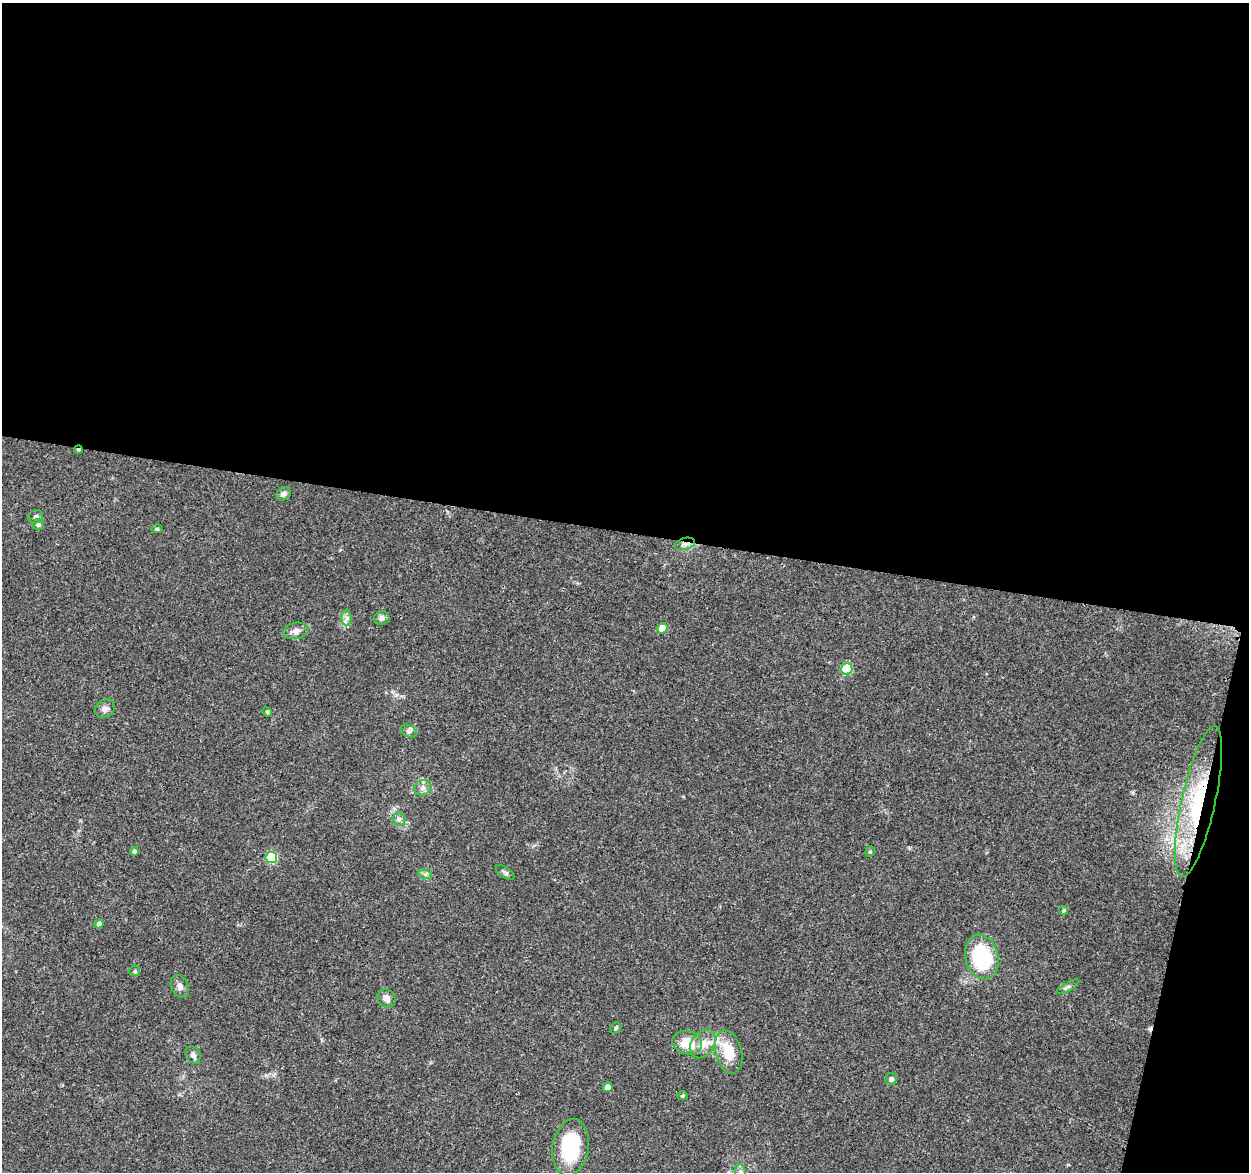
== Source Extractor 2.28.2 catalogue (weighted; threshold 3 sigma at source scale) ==
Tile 4 of 4 x 4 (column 4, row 1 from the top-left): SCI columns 3758-5004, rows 3753-4922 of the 5014 x 5210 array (HDU 1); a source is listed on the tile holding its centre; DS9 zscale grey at full resolution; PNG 1251 x 1174 px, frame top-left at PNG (2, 3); each listed source drawn as its Kron ellipse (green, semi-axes under 4 px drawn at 4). Shown black and unused: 48% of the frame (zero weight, under 3 of 4 exposures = <1% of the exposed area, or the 3 px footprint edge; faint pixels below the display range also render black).
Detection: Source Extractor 2.28.2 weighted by HDU 2 'WHT'; one run over the whole footprint, this tile lists its part. Background 0.0369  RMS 0.0034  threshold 0.0152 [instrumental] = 3 sigma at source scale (4.5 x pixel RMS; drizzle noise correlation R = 1.50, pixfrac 1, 0.0396/0.0396 arcsec/px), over >= 5 px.
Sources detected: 40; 1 cosmic-ray / hot-pixel residue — neither listed nor drawn; the other 39 listed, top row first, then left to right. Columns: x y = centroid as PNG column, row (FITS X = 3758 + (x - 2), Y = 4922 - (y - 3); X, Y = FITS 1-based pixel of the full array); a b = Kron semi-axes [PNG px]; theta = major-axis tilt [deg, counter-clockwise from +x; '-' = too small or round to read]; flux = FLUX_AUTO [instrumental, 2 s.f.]
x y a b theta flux
78 450 4 3 - 0.69
283 494 8 6 33 1.4
36 517 7 6 - 1.1
38 525 6 5 - 0.86
157 529 6 4 7 0.44
685 544 10 6 14 1.3
347 618 7 5 -90 1.1
382 618 8 7 - 1.3
662 628 5 5 - 6.5
296 631 13 8 9 1.9
847 669 6 5 - 16
105 709 11 8 33 1.5
267 712 5 4 - 0.45
409 731 8 5 -27 0.87
423 788 9 7 34 1.4
1198 801 77 17 77 38
399 819 6 6 - 0.89
134 851 4 4 - 0.97
870 852 5 4 - 0.49
271 857 6 5 - 22
505 872 10 5 -34 0.86
425 874 7 4 -18 0.75
1064 910 4 4 - 0.49
99 924 4 4 - 1.9
982 957 22 16 -76 29
135 971 5 5 - 0.61
180 986 12 8 -63 1.5
1068 987 13 4 29 0.82
386 998 10 8 -56 1.9
616 1028 6 5 - 0.51
687 1043 15 11 -16 7.5
703 1044 15 11 54 3.8
729 1052 22 13 -75 9
193 1055 9 7 -66 1.2
891 1079 6 5 - 1.1
608 1087 5 4 - 2.2
682 1096 5 4 - 0.48
570 1147 28 18 80 23
740 1172 8 5 -84 0.98
Overlapping masked pixels (flux is a lower limit): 3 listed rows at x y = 78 450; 685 544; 1198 801
Isophote crosses this tile's border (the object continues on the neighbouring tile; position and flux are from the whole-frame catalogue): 1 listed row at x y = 740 1172